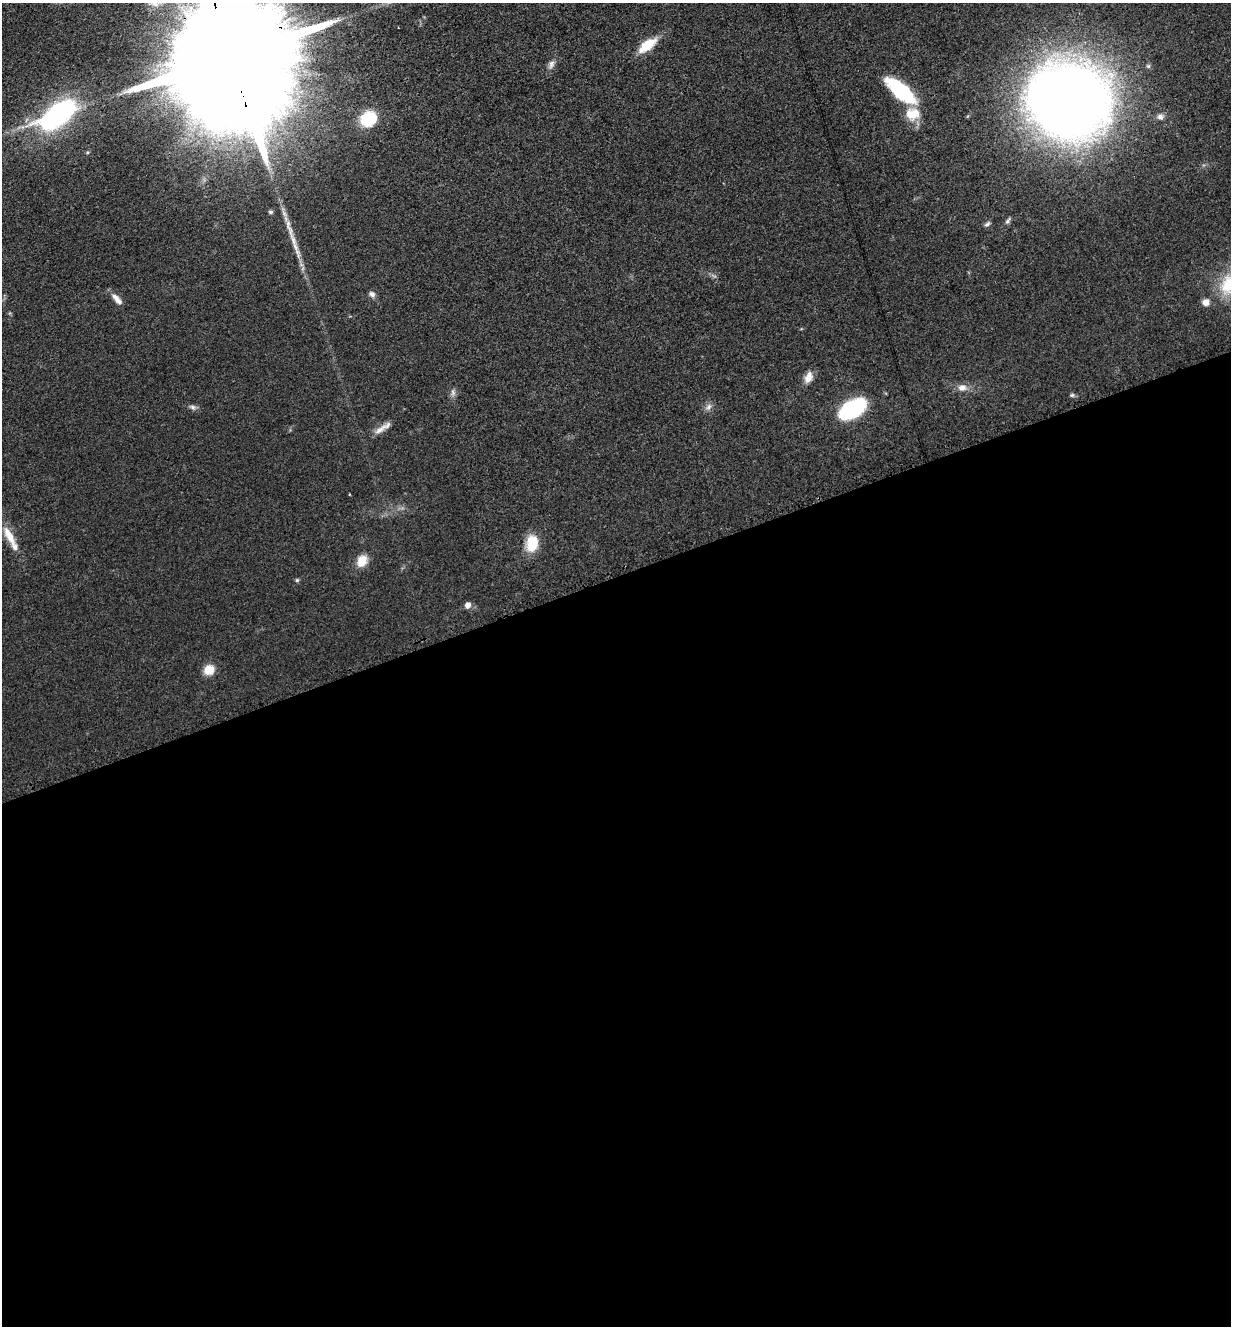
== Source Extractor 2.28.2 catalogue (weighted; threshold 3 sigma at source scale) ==
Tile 15 of 4 x 4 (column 3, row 4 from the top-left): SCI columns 2764-3992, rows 97-1420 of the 5402 x 5487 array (HDU 1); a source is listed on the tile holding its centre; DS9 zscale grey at full resolution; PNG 1233 x 1328 px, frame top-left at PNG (2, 3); no overlay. Shown black and unused: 57% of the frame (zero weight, under 3 of 4 exposures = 7% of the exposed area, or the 3 px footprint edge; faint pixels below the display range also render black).
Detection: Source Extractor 2.28.2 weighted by HDU 2 'WHT'; one run over the whole footprint, this tile lists its part. Background 0.0607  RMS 0.0072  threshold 0.0322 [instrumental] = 3 sigma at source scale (4.5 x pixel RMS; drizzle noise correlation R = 1.50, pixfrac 1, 0.05/0.05 arcsec/px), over >= 5 px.
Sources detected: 30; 2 inside a brighter listed object's ellipse — not listed separately; the other 28 listed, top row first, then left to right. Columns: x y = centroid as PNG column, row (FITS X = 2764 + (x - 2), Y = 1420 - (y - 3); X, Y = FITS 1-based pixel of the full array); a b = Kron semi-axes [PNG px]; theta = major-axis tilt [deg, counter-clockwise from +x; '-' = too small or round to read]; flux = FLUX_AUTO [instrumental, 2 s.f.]
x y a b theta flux
647 45 23 10 38 16
230 54 69 24 -74 63000
551 64 12 7 69 3.1
901 91 41 15 -40 45
1069 100 74 67 -14 760
57 115 48 22 33 110
1160 117 9 7 -17 2.4
368 119 16 13 33 28
270 212 6 4 -2 1.3
1007 221 9 5 45 1.6
987 224 7 5 43 1.6
372 294 8 7 - 2.6
117 299 17 6 -48 5
1205 302 8 8 - 4.3
808 377 16 9 71 5.9
962 388 12 8 -3 4.8
453 392 8 6 -89 2.3
1072 395 6 5 - 1.2
193 407 8 6 -17 2
709 407 9 6 42 2.7
852 409 25 13 29 78
380 430 24 7 35 5.9
9 535 26 8 -61 12
532 543 19 13 80 18
362 561 13 10 62 10
297 580 5 4 - 0.98
467 605 7 6 - 3.6
209 670 9 9 - 12
Overlapping masked pixels (flux is a lower limit): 1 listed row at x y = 230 54
Isophote crosses this tile's border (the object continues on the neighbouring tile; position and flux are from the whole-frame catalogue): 1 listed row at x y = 230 54